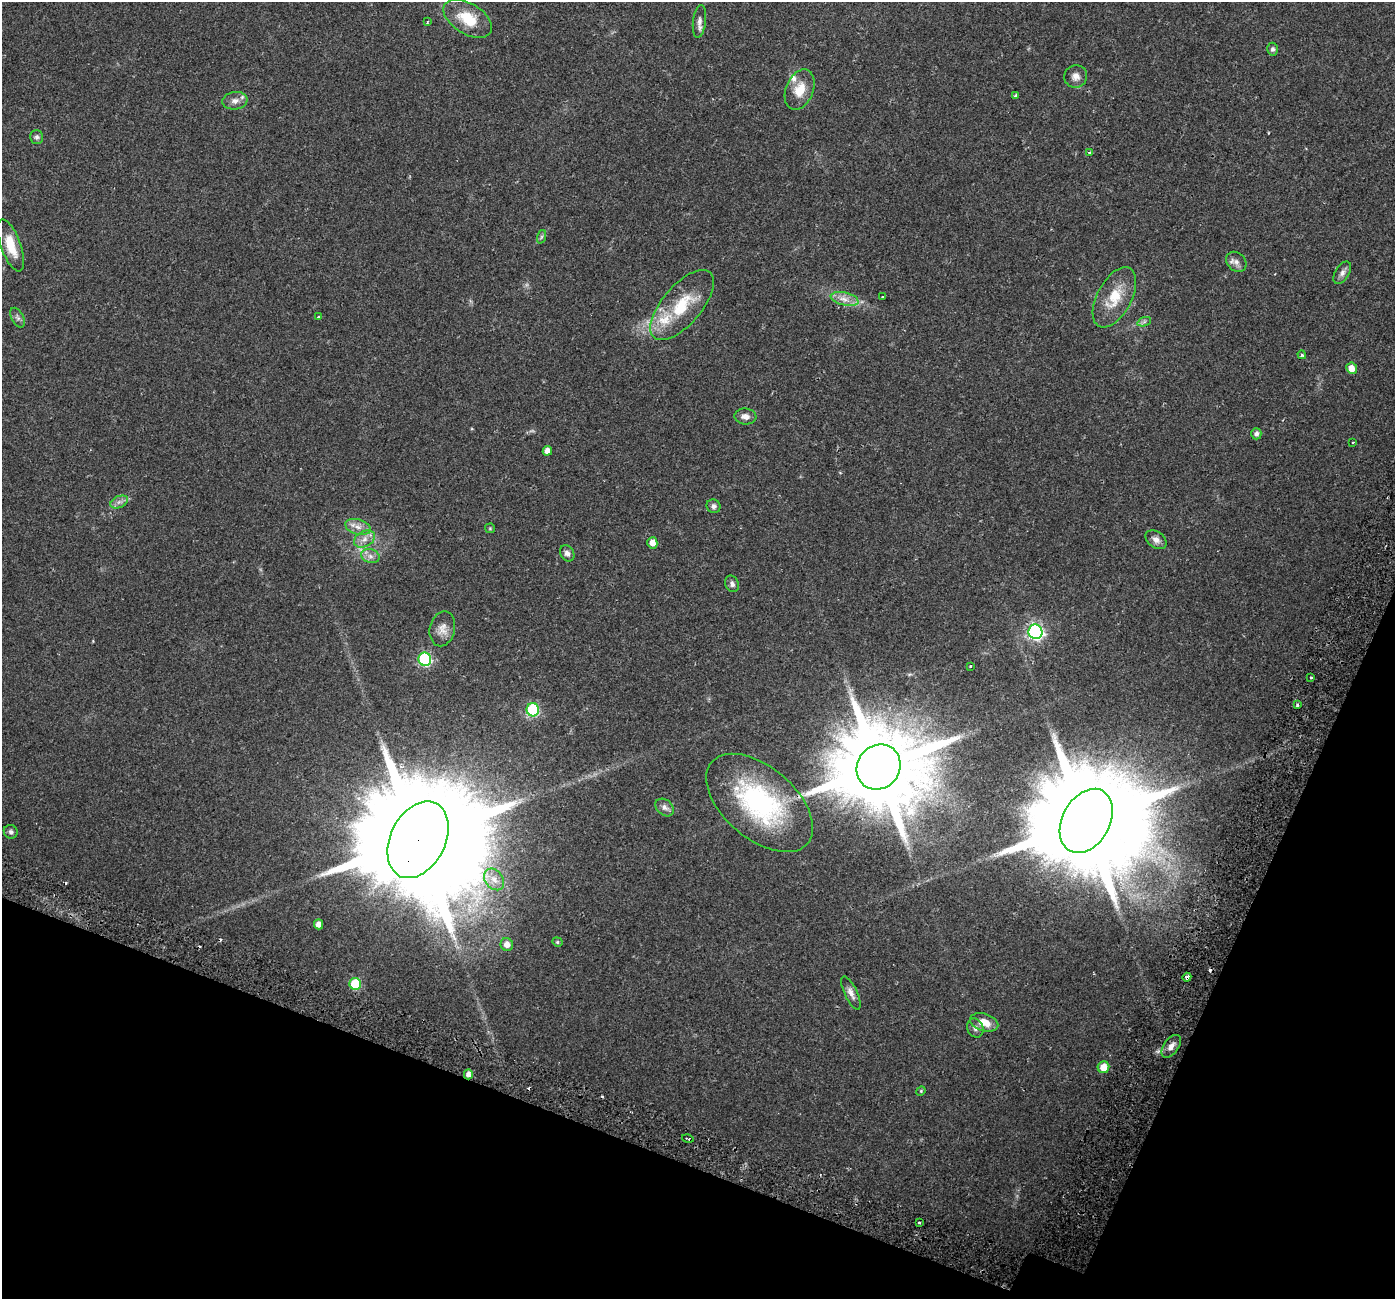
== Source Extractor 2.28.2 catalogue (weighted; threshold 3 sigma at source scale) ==
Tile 15 of 4 x 4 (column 3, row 4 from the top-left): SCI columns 2859-4251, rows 295-1591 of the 5723 x 5838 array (HDU 1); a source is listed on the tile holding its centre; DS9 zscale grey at full resolution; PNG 1397 x 1301 px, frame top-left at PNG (2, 2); each listed source drawn as its Kron ellipse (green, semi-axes under 4 px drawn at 4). Shown black and unused: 18% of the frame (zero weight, under 2 of 3 exposures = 5% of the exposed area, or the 3 px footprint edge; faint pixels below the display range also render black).
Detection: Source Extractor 2.28.2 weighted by HDU 2 'WHT'; one run over the whole footprint, this tile lists its part. Background 0.0319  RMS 0.0039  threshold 0.0175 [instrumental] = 3 sigma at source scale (4.5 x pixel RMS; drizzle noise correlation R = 1.50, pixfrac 1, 0.0396/0.0396 arcsec/px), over >= 5 px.
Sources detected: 75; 1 too faint to see at this stretch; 1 inside a brighter object's white glare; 6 cosmic-ray / hot-pixel residue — neither listed nor drawn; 2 inside a brighter listed object's ellipse — not listed separately; the other 65 listed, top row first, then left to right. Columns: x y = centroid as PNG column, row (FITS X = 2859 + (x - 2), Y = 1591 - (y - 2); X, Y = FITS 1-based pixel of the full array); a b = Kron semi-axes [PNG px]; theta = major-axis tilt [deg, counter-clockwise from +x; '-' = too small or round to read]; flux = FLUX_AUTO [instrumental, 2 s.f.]
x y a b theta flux
468 19 27 15 -31 11
699 21 16 6 83 1.9
427 22 4 3 - 0.37
1273 49 6 5 - 0.86
1076 76 11 11 - 2.5
800 90 21 13 68 6.7
1016 95 3 3 - 1.2
235 101 12 8 8 2.3
36 137 7 6 - 0.86
1089 153 4 3 - 0.41
541 237 7 4 71 0.67
11 245 27 10 -70 8.2
1236 262 11 9 -42 1.9
1342 273 12 7 59 1.6
882 297 3 2 - 0.44
1114 297 33 17 62 11
844 299 14 6 -13 2.8
682 305 43 19 49 17
318 317 3 3 - 1.2
18 318 11 6 -62 1.1
1144 322 7 4 19 0.77
1302 355 4 3 - 0.7
1352 368 5 5 - 3.5
745 416 11 8 -6 2.3
1256 434 6 5 - 1.1
1353 442 3 2 - 0.36
547 451 5 4 - 2.3
119 502 9 6 24 1.4
714 506 7 6 - 1.1
358 527 13 7 -15 2.5
490 528 5 5 - 0.4
364 539 11 7 28 2.4
1156 540 11 8 -37 2
652 543 5 5 - 2.8
567 553 9 6 -58 1.5
370 556 9 7 -16 1.7
732 584 8 6 -64 1.3
442 629 18 12 77 3.3
1035 632 7 7 - 110
425 659 6 6 - 53
970 666 3 3 - 0.72
1311 677 3 3 - 0.85
1297 705 3 3 - 0.87
533 710 6 6 - 35
879 767 23 21 51 6600
760 803 63 36 -40 56
665 807 10 7 -41 1.6
1086 821 34 23 61 13000
11 832 7 6 - 0.98
418 840 41 27 63 18000
494 879 12 9 -51 3.1
319 924 5 4 - 2.4
557 942 5 4 - 0.48
507 944 6 6 - 2.6
1187 977 4 3 - 2.9
355 984 6 6 - 19
851 993 18 6 -65 2.1
984 1022 14 8 -17 5
975 1028 10 8 -68 1.6
1171 1046 13 7 53 2.3
1103 1067 6 5 - 4.4
468 1074 5 4 - 1.8
921 1091 5 4 - 0.38
688 1138 6 2 -14 0.63
919 1223 3 3 - 0.8
Overlapping masked pixels (flux is a lower limit): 5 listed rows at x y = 760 803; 418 840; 1187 977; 1171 1046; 468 1074